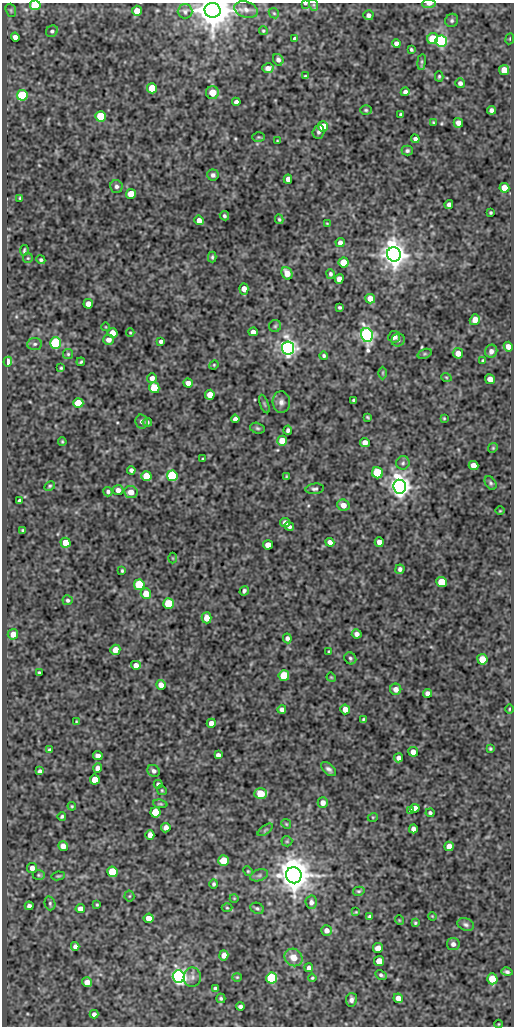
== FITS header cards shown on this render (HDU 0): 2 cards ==
NAXIS1  =                  512
NAXIS2  =                 1024

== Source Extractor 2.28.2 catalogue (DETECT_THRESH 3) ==
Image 512 x 1024 px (HDU 0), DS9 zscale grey, 1 PNG px = 1 image px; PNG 516 x 1028 px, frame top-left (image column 1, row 1024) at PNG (2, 3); each listed source drawn as its Kron ellipse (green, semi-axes under 4 px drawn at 4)
Background 76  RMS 0.5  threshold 1.49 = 3 sigma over >= 5 px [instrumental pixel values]
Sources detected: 254; all 254 listed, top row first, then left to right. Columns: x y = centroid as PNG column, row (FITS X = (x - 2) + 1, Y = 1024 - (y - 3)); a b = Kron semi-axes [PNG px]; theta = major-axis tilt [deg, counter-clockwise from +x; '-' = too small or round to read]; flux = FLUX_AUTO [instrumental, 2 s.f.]
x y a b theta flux
305 3 3 2 - 37
429 4 7 3 2 130
35 5 5 5 - 1900
314 5 6 4 -71 50
11 10 7 5 -70 50
213 10 8 7 - 91000
246 10 12 8 -18 180
137 11 5 5 - 460
185 11 7 7 - 91
274 13 6 4 -43 43
368 15 5 5 - 120
452 20 7 6 - 74
52 31 6 5 - 84
263 31 5 4 - 43
15 37 4 4 - 150
295 39 4 4 - 96
433 39 5 5 - 1400
510 39 5 3 - 32
441 41 6 5 - 7200
396 43 4 4 - 140
411 50 4 3 - 52
278 60 6 5 - 110
422 62 8 4 82 50
268 68 6 5 - 200
504 70 5 5 - 480
305 76 4 4 - 39
439 76 5 4 - 45
460 83 5 4 - 110
152 88 5 5 - 1300
405 92 4 4 - 110
212 93 6 6 - 420
22 95 5 5 - 3100
236 102 4 4 - 130
366 110 6 5 - 52
491 110 4 4 - 110
401 115 4 3 - 67
100 116 5 5 - 1500
433 123 4 3 - 36
458 123 5 4 - 210
323 126 5 5 - 810
318 132 7 6 - 78
259 137 6 5 - 43
415 139 4 4 - 93
277 141 3 2 - 27
407 151 6 5 - 68
213 175 5 5 - 92
288 179 4 4 - 180
116 186 6 6 - 97
504 188 5 5 - 430
131 194 5 5 - 530
20 198 4 3 - 42
449 204 4 4 - 110
491 213 3 3 - 42
224 216 5 4 - 63
279 219 5 3 - 49
199 220 5 4 - 200
327 223 4 2 - 24
340 243 4 4 - 160
24 250 5 3 - 52
394 254 7 6 - 43000
212 257 5 3 - 51
28 258 5 5 - 44
41 260 4 4 - 60
344 262 5 5 - 840
287 273 6 5 - 360
330 274 5 4 - 64
339 279 5 4 - 180
244 289 6 4 -86 280
370 299 5 4 - 280
88 304 5 5 - 270
340 307 3 3 - 53
475 320 5 5 - 230
275 326 6 6 - 62
106 327 4 2 - 23
253 332 4 4 - 160
113 333 5 5 - 270
130 333 4 3 - 31
367 335 7 6 - 13000
394 337 6 5 - 160
109 340 5 5 - 200
398 340 7 6 - 78
161 341 4 4 - 97
56 343 5 5 - 4600
35 344 7 6 - 81
508 347 5 4 - 230
288 348 6 6 - 16000
491 351 6 6 - 150
458 353 5 5 - 270
68 354 5 5 - 49
425 354 7 4 19 47
324 356 4 4 - 55
483 361 4 3 - 44
8 362 5 4 - 330
81 362 4 2 - 47
214 365 5 4 - 37
61 368 3 3 - 41
383 373 6 4 90 43
446 377 5 3 - 32
152 378 5 4 - 180
490 379 5 4 - 320
188 383 5 4 - 210
154 388 5 5 - 1100
210 395 5 5 - 390
354 400 3 3 - 43
281 402 10 8 -86 170
78 403 5 5 - 930
264 404 10 4 -68 55
368 417 4 2 - 38
444 418 3 2 - 30
235 419 4 4 - 120
142 421 7 6 - 110
147 422 4 4 - 72
257 428 7 5 -16 62
288 430 4 3 - 71
282 441 5 5 - 510
62 442 4 3 - 39
365 442 5 4 - 220
493 448 5 4 - 38
203 459 3 3 - 41
403 463 7 6 - 80
473 465 5 4 - 320
131 470 4 4 - 100
377 473 5 5 - 2400
146 476 5 5 - 660
172 476 5 5 - 3800
286 476 4 3 - 37
491 483 7 5 -53 70
50 486 6 4 28 49
400 487 7 6 - 30000
315 489 9 5 6 80
118 490 5 5 - 160
108 492 5 4 - 70
131 492 6 6 - 330
20 501 4 3 - 72
343 505 6 5 - 250
500 511 4 3 - 26
285 522 5 4 - 160
289 526 5 3 - 95
23 530 3 3 - 50
330 542 4 4 - 180
379 542 5 4 - 250
65 543 5 5 - 540
268 545 5 4 - 320
173 558 5 3 - 27
400 569 5 4 - 95
122 571 4 3 - 41
441 582 5 5 - 930
139 585 5 5 - 2100
244 591 5 4 - 81
146 594 5 5 - 500
68 600 5 5 - 67
169 604 5 5 - 1400
207 618 5 5 - 380
13 634 5 5 - 310
357 634 5 4 - 140
287 638 5 4 - 110
115 650 5 4 - 370
329 652 3 3 - 47
350 658 6 5 - 68
482 659 5 5 - 550
136 665 5 4 - 230
39 672 3 2 - 35
284 676 5 5 - 1200
331 677 5 3 - 31
161 685 5 5 - 280
396 689 5 5 - 210
427 693 4 4 - 130
282 709 4 4 - 120
345 709 5 5 - 260
509 709 4 3 - 32
363 719 3 3 - 42
76 722 4 3 - 30
211 723 4 4 - 260
490 749 3 3 - 41
50 750 4 4 - 83
413 752 5 4 - 250
98 755 5 4 - 160
218 755 4 4 - 120
399 758 4 4 - 150
98 768 5 4 - 180
329 769 9 5 -40 110
40 771 4 4 - 78
154 771 6 5 - 100
95 780 5 5 - 550
158 784 4 4 - 90
162 790 5 4 - 39
261 794 6 5 - 920
323 803 5 5 - 190
160 804 7 4 -7 48
72 806 4 4 - 38
415 808 5 4 - 160
411 810 4 3 - 62
155 812 5 5 - 1500
430 813 4 4 - 64
62 816 4 3 - 57
373 817 5 3 - 29
286 824 5 4 - 39
166 828 4 4 - 190
413 829 4 4 - 150
265 830 9 4 36 62
150 835 5 4 - 270
287 841 5 5 - 44
63 846 5 4 - 250
449 846 5 5 - 280
223 861 5 5 - 940
32 868 5 5 - 160
248 871 5 4 - 38
112 872 5 5 - 1700
39 875 6 5 - 56
259 875 9 5 21 95
294 875 8 7 - 74000
58 876 7 4 9 46
214 884 5 4 - 59
359 891 6 4 14 48
129 896 5 5 - 43
234 898 4 3 - 24
311 902 7 6 - 130
50 903 7 5 -75 63
97 905 4 3 - 36
29 906 4 4 - 100
227 908 5 3 - 37
257 908 7 5 -24 64
80 909 5 4 - 290
356 912 3 3 - 28
432 916 4 3 - 25
370 917 4 4 - 84
149 918 5 5 - 310
399 920 5 3 - 26
415 923 4 4 - 44
466 924 8 6 -22 90
326 930 5 5 - 160
453 944 6 6 - 130
75 946 4 4 - 120
378 948 5 5 - 260
224 955 5 4 - 250
294 957 9 8 - 380
379 961 5 5 - 510
309 968 4 4 - 100
507 972 6 4 -14 81
381 975 6 4 -27 65
179 977 6 6 - 15000
192 977 9 8 - 150
237 977 4 4 - 34
272 978 5 5 - 2900
312 978 4 4 - 42
492 979 5 5 - 740
87 982 5 5 - 210
215 988 4 3 - 76
221 998 5 4 - 56
398 998 5 4 - 260
351 1000 7 5 80 120
240 1006 4 3 - 89
94 1014 4 4 - 110
498 1024 4 3 - 25
At the frame edge (FLAGS 8, measured only in part): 4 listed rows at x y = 305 3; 429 4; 35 5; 213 10

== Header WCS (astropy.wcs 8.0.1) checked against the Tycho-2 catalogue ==
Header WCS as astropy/WCSLIB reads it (CRVAL/CRPIX/CD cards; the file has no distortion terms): RA---SIN/DEC--SIN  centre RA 05:41:03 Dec -05:07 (85.26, -5.11 deg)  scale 1 arcsec/px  FOV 8.5' x 17.1'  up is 0 deg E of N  parity normal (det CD < 0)
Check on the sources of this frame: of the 60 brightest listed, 3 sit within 1.5 arcsec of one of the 3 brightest Tycho-2 stars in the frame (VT <= 10.04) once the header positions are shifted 0.46 arcsec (0.37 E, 0.27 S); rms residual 0.22 arcsec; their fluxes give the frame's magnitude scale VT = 21.80 - 2.5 log10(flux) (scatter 0.03 mag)
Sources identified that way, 3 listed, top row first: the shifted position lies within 1.5 arcsec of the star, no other Tycho-2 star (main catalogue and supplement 1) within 3.0 arcsec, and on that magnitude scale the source's flux lands within +1.5 / -3 mag of the star's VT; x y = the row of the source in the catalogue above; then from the Tycho-2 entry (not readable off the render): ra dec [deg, ICRS J2000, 3 dp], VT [Tycho-2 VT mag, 2 dp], TYC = Tycho-2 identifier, HIP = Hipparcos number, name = IAU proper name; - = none
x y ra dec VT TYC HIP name
213 10 85.276 -4.970 9.40 4775-102-1 - -
394 254 85.226 -5.038 10.04 4775-186-1 - -
294 875 85.254 -5.210 9.65 4775-429-1 - -